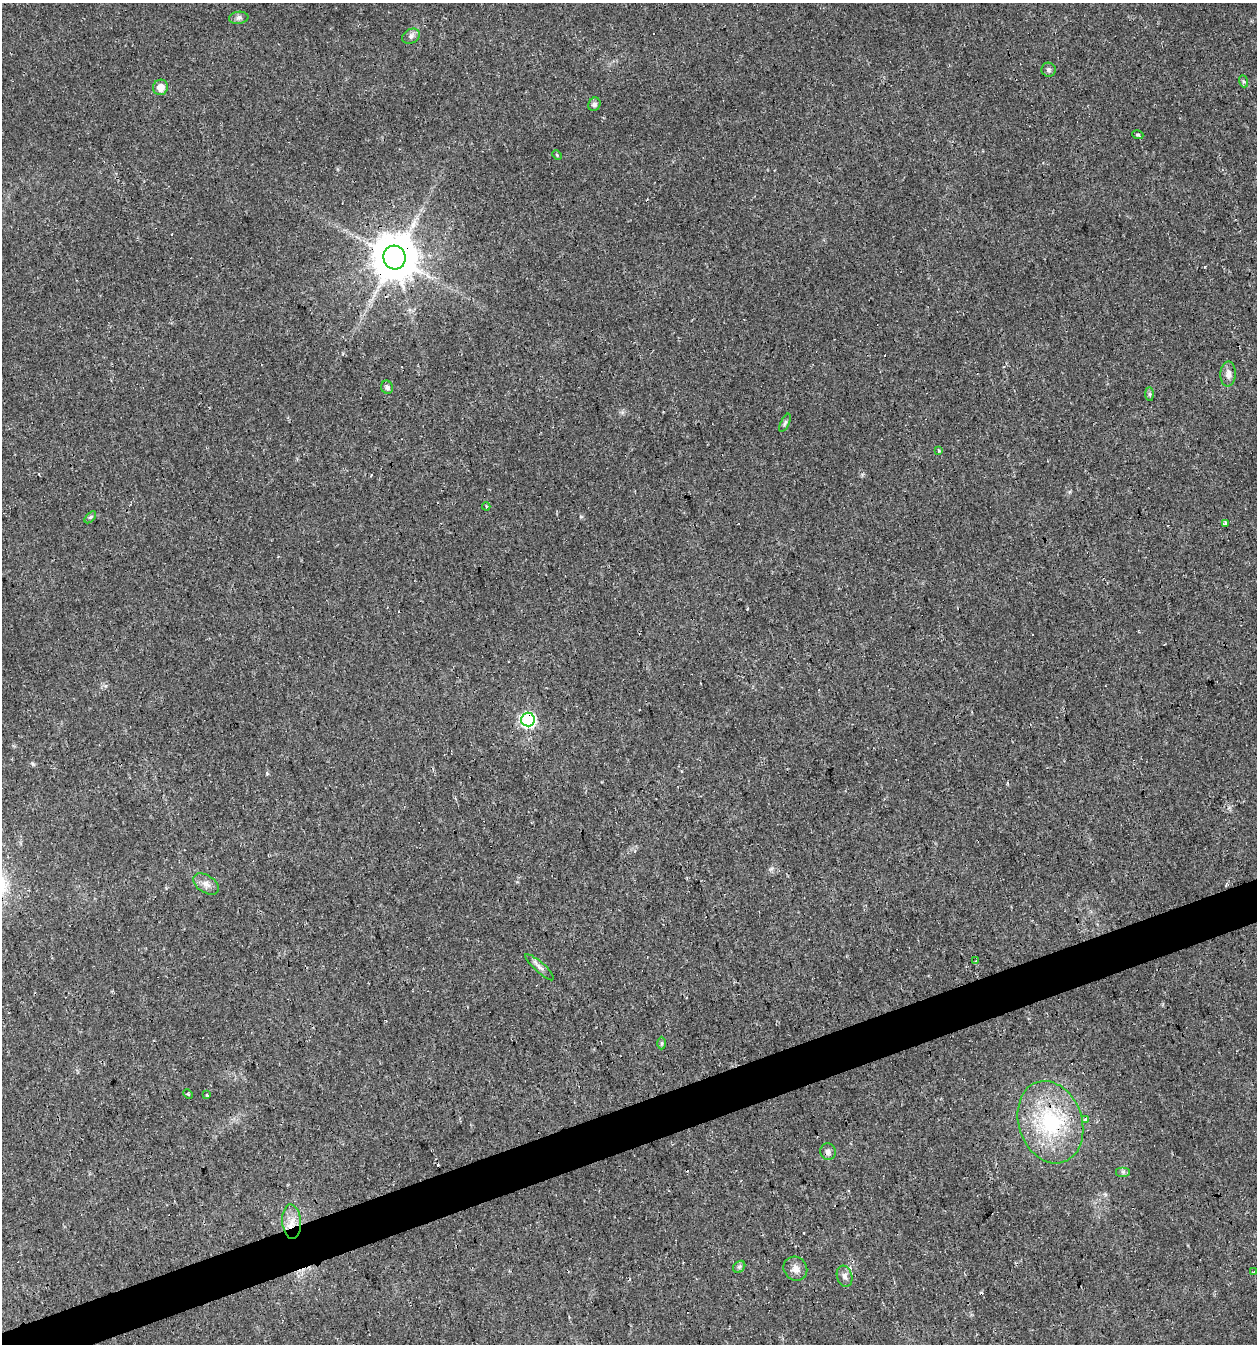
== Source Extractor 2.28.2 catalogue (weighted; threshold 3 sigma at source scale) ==
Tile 7 of 4 x 4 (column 3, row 2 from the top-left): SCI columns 2571-3825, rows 2687-4028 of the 5194 x 5371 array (HDU 1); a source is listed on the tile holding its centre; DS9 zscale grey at full resolution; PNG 1259 x 1346 px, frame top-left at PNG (2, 3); each listed source drawn as its Kron ellipse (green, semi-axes under 4 px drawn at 4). Shown black and unused: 3% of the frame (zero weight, under 2 of 3 exposures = <1% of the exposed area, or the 3 px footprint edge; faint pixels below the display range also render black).
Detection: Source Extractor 2.28.2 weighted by HDU 2 'WHT'; one run over the whole footprint, this tile lists its part. Background 0.0241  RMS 0.0031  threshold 0.0139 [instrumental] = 3 sigma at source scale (4.5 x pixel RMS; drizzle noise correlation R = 1.50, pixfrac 1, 0.0396/0.0396 arcsec/px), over >= 5 px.
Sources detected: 47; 14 cosmic-ray / hot-pixel residue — neither listed nor drawn; the other 33 listed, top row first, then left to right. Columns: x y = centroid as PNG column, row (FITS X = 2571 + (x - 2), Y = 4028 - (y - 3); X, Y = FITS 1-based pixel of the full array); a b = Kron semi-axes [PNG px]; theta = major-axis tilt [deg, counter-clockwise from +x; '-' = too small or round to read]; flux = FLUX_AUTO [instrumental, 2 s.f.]
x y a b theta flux
239 18 10 6 8 0.93
411 36 9 7 29 1.2
1048 70 7 7 - 0.8
1243 81 6 4 -70 0.51
161 87 8 7 - 2.7
594 104 7 6 - 0.87
1138 135 5 3 - 0.47
557 155 5 3 - 0.31
394 258 12 11 - 1300
1228 374 12 7 85 1.8
387 387 7 6 - 1.2
1150 394 7 4 -90 0.55
785 423 10 4 64 0.67
939 451 4 4 - 0.42
486 506 4 4 - 0.38
90 517 7 4 46 0.52
1225 523 4 3 - 2.2
528 720 7 7 - 71
206 884 14 8 -34 2.1
976 961 3 2 - 0.48
540 967 19 5 -42 1.4
662 1043 6 4 90 0.5
188 1094 5 3 - 0.35
207 1095 3 3 - 1.4
1085 1119 3 3 - 2.1
1050 1122 42 32 -71 29
828 1152 8 7 - 1.2
1123 1172 7 5 0 0.63
292 1222 17 9 -86 3.5
739 1267 7 5 44 0.65
795 1269 12 11 - 2.3
1254 1272 3 3 - 1.1
845 1276 11 7 -74 1.4
Overlapping masked pixels (flux is a lower limit): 4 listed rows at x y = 394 258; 528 720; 1050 1122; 292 1222